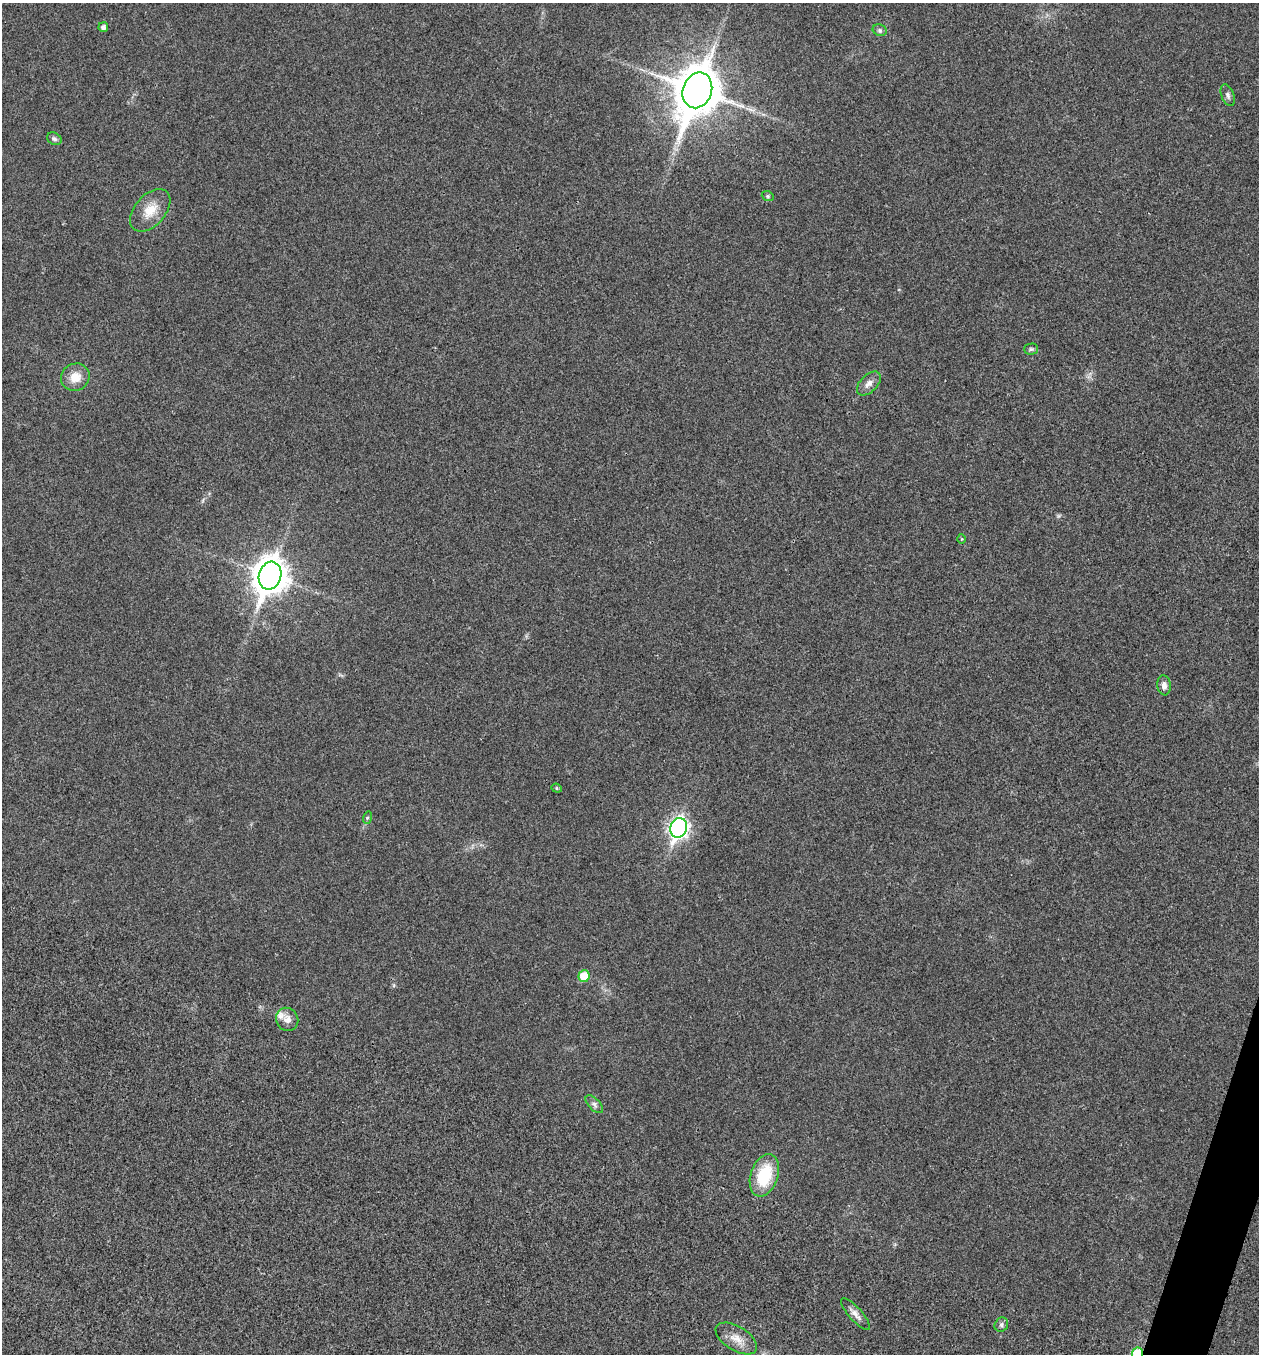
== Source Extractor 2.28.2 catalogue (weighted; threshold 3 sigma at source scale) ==
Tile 6 of 4 x 4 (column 2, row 2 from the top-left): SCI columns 1524-2780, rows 2707-4058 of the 5430 x 5417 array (HDU 1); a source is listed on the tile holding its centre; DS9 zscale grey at full resolution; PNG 1261 x 1356 px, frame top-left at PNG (2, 3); each listed source drawn as its Kron ellipse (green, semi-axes under 4 px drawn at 4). Shown black and unused: <1% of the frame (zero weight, under 3 of 4 exposures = <1% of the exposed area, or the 3 px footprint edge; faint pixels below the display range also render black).
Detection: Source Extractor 2.28.2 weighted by HDU 2 'WHT'; one run over the whole footprint, this tile lists its part. Background 0.0205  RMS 0.0057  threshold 0.0256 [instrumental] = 3 sigma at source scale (4.5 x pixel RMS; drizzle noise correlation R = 1.50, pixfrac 1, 0.05/0.05 arcsec/px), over >= 5 px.
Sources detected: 25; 1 inside a brighter listed object's ellipse — not listed separately; the other 24 listed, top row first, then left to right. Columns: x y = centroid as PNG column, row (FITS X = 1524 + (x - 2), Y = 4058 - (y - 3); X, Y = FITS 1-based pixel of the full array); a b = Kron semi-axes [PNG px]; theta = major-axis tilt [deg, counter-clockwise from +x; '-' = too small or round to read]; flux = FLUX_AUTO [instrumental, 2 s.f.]
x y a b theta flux
103 27 5 5 - 2
880 30 7 5 -22 1.3
697 90 18 14 69 2100
1228 95 11 6 -69 1.9
54 139 8 6 -29 1.5
768 196 6 5 - 0.85
150 210 25 15 48 11
1031 349 7 5 1 1.1
75 377 14 13 - 8.3
869 383 14 8 45 3.9
962 539 5 3 - 0.51
270 576 14 11 72 990
1164 685 10 6 -83 2.8
557 788 5 4 - 0.83
367 818 6 4 72 0.87
679 828 10 8 71 250
584 976 6 5 - 15
287 1019 12 11 - 4.2
594 1104 11 5 -46 2
764 1175 22 13 71 26
855 1314 20 6 -49 3.6
1001 1325 7 6 - 1.5
736 1338 23 12 -32 7.7
1137 1354 6 5 - 28
Overlapping masked pixels (flux is a lower limit): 1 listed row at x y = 1137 1354
Isophote crosses this tile's border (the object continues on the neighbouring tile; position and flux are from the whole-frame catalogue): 1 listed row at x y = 1137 1354